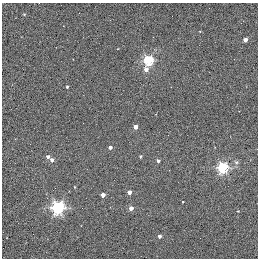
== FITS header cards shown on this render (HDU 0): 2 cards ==
NAXIS1  =                  256 / STANDARD FITS FORMAT
NAXIS2  =                  256 / STANDARD FITS FORMAT

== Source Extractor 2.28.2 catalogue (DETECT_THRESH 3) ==
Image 256 x 256 px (HDU 0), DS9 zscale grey, 1 PNG px = 1 image px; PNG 260 x 260 px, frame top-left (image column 1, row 256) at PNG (2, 3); no overlay
Background 0.381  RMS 4.9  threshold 14.8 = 3 sigma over >= 5 px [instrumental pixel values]
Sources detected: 20; all 20 listed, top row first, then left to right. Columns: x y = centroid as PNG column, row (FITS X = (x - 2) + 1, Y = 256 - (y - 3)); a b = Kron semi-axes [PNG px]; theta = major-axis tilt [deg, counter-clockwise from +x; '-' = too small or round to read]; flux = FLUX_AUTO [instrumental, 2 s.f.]
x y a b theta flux
24 14 3 3 - 270
245 40 4 3 - 2200
148 61 5 5 - 30000
146 69 5 4 - 1700
67 87 3 3 - 440
135 127 4 3 - 2900
110 147 3 3 - 1200
140 156 4 3 - 400
48 157 4 3 - 1000
52 160 4 4 - 1400
158 161 3 3 - 850
236 162 6 6 - 800
223 168 5 5 - 38000
75 187 3 3 - 270
129 192 4 3 - 2500
103 195 4 3 - 2600
58 208 6 5 - 61000
131 208 4 3 - 2500
238 211 3 3 - 240
159 236 3 3 - 1100

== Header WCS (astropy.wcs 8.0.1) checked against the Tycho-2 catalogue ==
Header WCS as astropy/WCSLIB reads it (applying the file's SIP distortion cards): RA---TAN-SIP/DEC--TAN-SIP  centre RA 20:00:38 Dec +22:42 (300.16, +22.70 deg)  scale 1.22 arcsec/px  FOV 5.2' x 5.2'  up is +79 deg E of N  parity normal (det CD < 0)
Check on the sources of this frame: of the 20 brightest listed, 3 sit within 1.5 arcsec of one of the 5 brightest Tycho-2 stars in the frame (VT <= 11.35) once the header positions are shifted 0.46 arcsec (0.40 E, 0.23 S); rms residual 0.43 arcsec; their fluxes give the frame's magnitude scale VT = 19.66 - 2.5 log10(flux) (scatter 0.13 mag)
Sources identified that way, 3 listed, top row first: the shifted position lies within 1.5 arcsec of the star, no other Tycho-2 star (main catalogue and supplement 1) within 3.0 arcsec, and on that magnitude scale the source's flux lands within +1.5 / -3 mag of the star's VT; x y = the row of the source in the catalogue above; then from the Tycho-2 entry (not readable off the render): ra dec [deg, ICRS J2000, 3 dp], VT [Tycho-2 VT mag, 2 dp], TYC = Tycho-2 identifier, HIP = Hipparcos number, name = IAU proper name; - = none
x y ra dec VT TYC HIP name
135 127 300.159 +22.702 11.00 2141-1346-1 - -
75 187 300.142 +22.678 11.35 2141-1182-1 - -
103 195 300.137 +22.687 11.25 2141-1124-1 - -